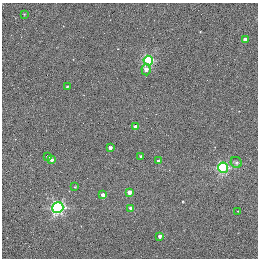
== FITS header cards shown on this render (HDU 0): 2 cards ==
NAXIS1  =                  256 / STANDARD FITS FORMAT
NAXIS2  =                  256 / STANDARD FITS FORMAT

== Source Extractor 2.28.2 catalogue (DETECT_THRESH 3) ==
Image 256 x 256 px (HDU 0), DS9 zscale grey, 1 PNG px = 1 image px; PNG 260 x 260 px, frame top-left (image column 1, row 256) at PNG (2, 3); each listed source drawn as its Kron ellipse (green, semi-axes under 4 px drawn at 4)
Background 0.328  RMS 4.9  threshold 14.7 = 3 sigma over >= 5 px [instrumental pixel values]
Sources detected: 20; all 20 listed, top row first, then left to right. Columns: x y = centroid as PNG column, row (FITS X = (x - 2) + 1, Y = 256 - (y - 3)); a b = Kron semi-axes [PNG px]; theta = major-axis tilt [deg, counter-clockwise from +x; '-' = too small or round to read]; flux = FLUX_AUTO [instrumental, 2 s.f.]
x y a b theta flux
24 14 3 3 - 230
245 40 3 3 - 2000
148 61 5 5 - 30000
146 69 6 4 -85 1600
67 87 3 3 - 420
136 127 4 3 - 2900
110 147 3 3 - 1200
140 156 3 3 - 430
48 157 3 3 - 920
52 160 4 3 - 1200
158 161 3 3 - 790
236 162 6 5 - 690
223 168 5 5 - 38000
75 187 2 2 - 290
129 192 4 3 - 2500
103 195 4 3 - 2600
58 208 6 5 - 61000
131 208 4 3 - 2500
238 211 2 2 - 210
159 236 3 3 - 1100

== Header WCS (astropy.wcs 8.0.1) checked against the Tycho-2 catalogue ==
Header WCS as astropy/WCSLIB reads it (applying the file's SIP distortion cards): RA---TAN-SIP/DEC--TAN-SIP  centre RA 20:00:38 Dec +22:42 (300.16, +22.70 deg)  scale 1.22 arcsec/px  FOV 5.2' x 5.2'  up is +79 deg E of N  parity normal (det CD < 0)
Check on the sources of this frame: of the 20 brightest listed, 3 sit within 1.5 arcsec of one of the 5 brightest Tycho-2 stars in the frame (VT <= 11.35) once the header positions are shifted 0.51 arcsec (0.40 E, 0.32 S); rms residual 0.26 arcsec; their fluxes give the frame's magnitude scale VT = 19.66 - 2.5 log10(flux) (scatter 0.13 mag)
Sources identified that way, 3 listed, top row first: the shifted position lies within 1.5 arcsec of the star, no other Tycho-2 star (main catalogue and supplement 1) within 3.0 arcsec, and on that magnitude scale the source's flux lands within +1.5 / -3 mag of the star's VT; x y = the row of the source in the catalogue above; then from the Tycho-2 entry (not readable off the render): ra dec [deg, ICRS J2000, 3 dp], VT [Tycho-2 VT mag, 2 dp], TYC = Tycho-2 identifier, HIP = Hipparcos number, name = IAU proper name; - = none
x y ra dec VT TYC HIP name
136 127 300.159 +22.702 11.00 2141-1346-1 - -
75 187 300.142 +22.678 11.35 2141-1182-1 - -
103 195 300.137 +22.687 11.25 2141-1124-1 - -